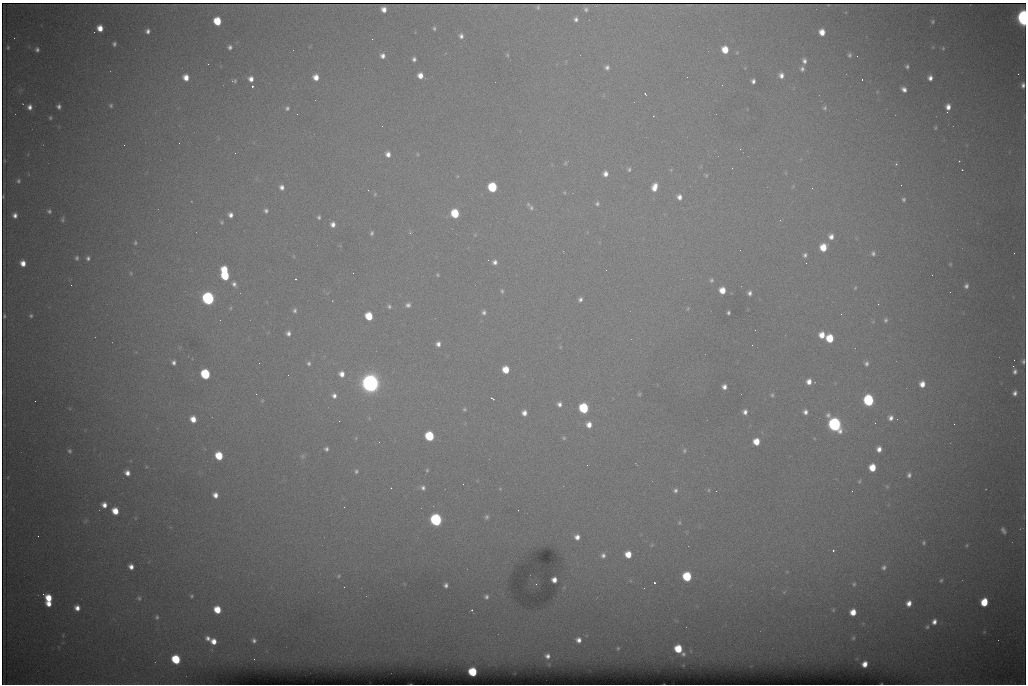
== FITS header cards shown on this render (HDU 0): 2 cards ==
NAXIS1  =                 1024 /fastest changing axis
NAXIS2  =                  682 /next to fastest changing axis

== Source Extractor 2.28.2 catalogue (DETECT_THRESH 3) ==
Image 1024 x 682 px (HDU 0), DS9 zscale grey, 1 PNG px = 1 image px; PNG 1028 x 686 px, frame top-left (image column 1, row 682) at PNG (2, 3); no overlay
Background 6720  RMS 56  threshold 167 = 3 sigma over >= 5 px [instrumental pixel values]
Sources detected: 256; all 256 listed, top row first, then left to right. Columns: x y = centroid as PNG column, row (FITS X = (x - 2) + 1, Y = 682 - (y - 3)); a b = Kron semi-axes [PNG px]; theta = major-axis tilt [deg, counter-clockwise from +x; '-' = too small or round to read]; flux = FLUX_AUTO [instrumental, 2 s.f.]
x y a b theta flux
538 7 4 3 - 6.5e+03
384 9 5 5 - 2.7e+04
586 9 4 4 - 8.0e+03
1023 18 9 5 -86 1.3e+06
576 19 6 5 - 1.2e+04
217 21 6 5 - 1.3e+05
933 21 5 5 - 6.2e+03
100 28 6 5 - 4.6e+04
434 28 5 3 - 6.1e+03
148 31 5 4 - 1.4e+04
822 32 6 5 - 4.4e+04
461 36 6 5 - 1.3e+04
114 44 4 4 - 8.5e+03
8 47 5 3 - 5.0e+03
230 47 5 5 - 1.1e+04
943 48 5 4 - 4.8e+03
37 49 6 5 - 1.0e+04
725 50 6 5 - 6.9e+04
507 55 5 4 - 4.4e+03
850 55 5 5 - 8.1e+03
383 56 5 5 - 1.7e+04
414 59 4 4 - 1.1e+04
804 61 6 5 - 1.5e+04
208 64 3 2 - 3.1e+03
907 66 5 5 - 8.5e+03
607 67 6 6 - 1.3e+04
802 69 5 5 - 1.1e+04
1018 74 2 2 - 1.4e+04
781 75 6 6 - 2.1e+04
420 76 5 5 - 3.2e+04
186 77 6 5 - 3.9e+04
316 77 5 5 - 3.6e+04
930 78 6 5 - 1.9e+04
251 79 6 5 - 2.4e+04
862 79 3 2 - 4.6e+03
234 81 6 4 -3 7.3e+03
753 81 4 4 - 1.2e+04
1023 85 5 4 - 1.3e+04
252 86 3 3 - 8.7e+04
904 89 6 5 - 1.9e+04
645 94 3 2 - 4.7e+03
111 105 5 5 - 7.1e+03
59 106 5 4 - 1.2e+04
30 107 6 5 - 1.9e+04
948 107 7 5 88 2.6e+04
287 108 5 5 - 8.1e+03
825 108 6 6 - 7.2e+03
947 112 2 2 - 3.6e+03
297 114 2 2 - 2.2e+03
653 116 2 2 - 2.1e+03
50 118 4 3 - 5.1e+03
382 126 2 2 - 1.5e+03
935 128 4 3 - 4.4e+03
179 143 3 2 - 3.9e+03
124 145 2 2 - 1.8e+03
740 149 3 3 - 3.2e+03
388 154 6 5 - 2.2e+04
417 154 5 3 - 3.8e+03
4 160 3 2 - 3.2e+03
959 161 2 2 - 2.2e+03
565 163 6 4 48 5.0e+03
896 164 4 3 - 4.2e+03
629 169 6 5 - 7.5e+03
671 170 6 4 -72 4.1e+03
962 170 3 2 - 2.4e+03
605 174 6 6 - 2.2e+04
706 175 5 4 - 4.8e+03
18 181 6 5 - 8.2e+03
901 185 2 2 - 1.4e+03
282 187 6 5 - 1.7e+04
492 187 6 6 - 2.8e+05
654 187 9 6 72 4.3e+04
812 188 3 2 - 4.2e+03
368 190 3 2 - 9.0e+03
564 192 5 3 - 4.5e+03
375 194 5 4 - 4.6e+03
3 196 3 2 - 2.5e+03
679 197 7 6 - 2.1e+04
904 199 5 5 - 7.4e+03
597 203 6 6 - 8.8e+03
531 208 8 7 - 1.3e+04
49 211 5 5 - 8.3e+03
266 211 6 5 - 1.0e+04
455 213 6 6 - 1.6e+05
15 215 6 5 - 1.8e+04
231 215 5 4 - 1.7e+04
319 217 5 4 - 7.4e+03
62 219 7 5 80 7.4e+03
780 220 4 4 - 4.2e+03
222 222 5 4 - 4.9e+03
333 224 6 5 - 1.9e+04
372 233 6 4 75 8.0e+03
410 233 5 3 - 3.3e+03
475 235 6 4 -48 3.9e+03
831 236 7 7 - 2.4e+04
135 243 6 5 - 6.2e+03
823 247 7 6 - 8.1e+04
873 253 6 6 - 1.0e+04
805 255 6 6 - 1.2e+04
77 258 5 4 - 7.7e+03
88 258 6 5 - 1.1e+04
488 260 2 2 - 2.1e+03
495 262 6 6 - 1.6e+04
23 263 6 5 - 3.5e+04
950 264 5 4 - 3.7e+03
224 270 6 5 - 1.0e+05
131 273 6 5 - 5.7e+03
438 275 4 4 - 4.4e+03
225 276 6 6 - 1.8e+05
295 279 3 2 - 6.5e+03
711 280 5 5 - 7.5e+03
234 284 7 5 -62 1.4e+04
71 285 3 2 - 7.0e+03
966 286 6 5 - 1.2e+04
855 288 5 4 - 4.6e+03
722 290 6 5 - 5.2e+04
502 291 7 5 -81 7.4e+03
749 293 5 4 - 1.3e+04
208 298 7 6 - 9.9e+05
580 299 5 4 - 1.1e+04
408 305 7 6 - 1.4e+04
389 306 6 5 - 8.2e+03
231 308 6 4 87 4.1e+03
688 308 5 4 - 4.0e+03
295 310 6 5 - 9.2e+03
484 312 6 6 - 1.1e+04
728 313 3 3 - 7.2e+03
841 314 2 2 - 2.9e+03
4 316 4 2 - 5.5e+03
31 316 5 5 - 6.4e+03
369 316 6 5 - 1.1e+05
886 320 6 5 - 8.2e+03
755 330 2 2 - 1.4e+03
288 333 6 5 - 1.5e+04
822 335 7 6 - 4.5e+04
830 338 6 6 - 1.2e+05
438 344 6 6 - 1.8e+04
752 345 3 2 - 4.5e+03
560 347 5 3 - 3.2e+03
1014 360 2 2 - 2.3e+03
1023 361 6 5 - 8.9e+03
173 362 4 4 - 1.2e+04
259 363 2 2 - 1.6e+03
309 363 6 5 - 9.2e+03
866 364 6 5 - 1.1e+04
1013 366 2 2 - 2.2e+04
506 370 6 5 - 7.5e+04
1015 371 6 5 - 1.2e+04
205 374 6 6 - 3.2e+05
342 374 7 6 - 3.0e+04
809 382 6 5 - 3.0e+04
370 383 9 9 - 2.5e+06
922 384 6 5 - 3.3e+04
724 387 5 4 - 1.8e+04
1015 393 6 5 - 1.5e+04
256 394 2 2 - 1.9e+03
639 394 4 4 - 4.8e+03
772 395 6 5 - 7.2e+03
334 396 7 7 - 2.0e+04
493 399 4 2 - 4.9e+03
868 400 7 6 - 4.8e+05
35 401 2 2 - 1.6e+03
262 401 5 3 - 3.7e+03
559 404 6 5 - 1.5e+04
584 408 6 6 - 3.2e+05
464 409 5 4 - 5.9e+03
745 412 6 5 - 1.7e+04
805 412 6 6 - 1.7e+04
524 413 5 5 - 2.4e+04
891 418 6 6 - 1.8e+04
193 419 6 5 - 4.4e+04
875 423 2 2 - 1.6e+03
835 424 8 7 - 1.2e+06
954 424 2 2 - 9.1e+03
589 425 6 5 - 3.1e+04
429 436 6 6 - 2.6e+05
356 438 6 3 73 4.1e+03
564 438 5 5 - 5.5e+03
756 442 6 5 - 6.2e+04
326 449 5 5 - 9.8e+03
879 449 6 5 - 2.4e+04
69 451 6 5 - 7.7e+03
684 451 6 5 - 6.9e+03
219 456 6 5 - 1.3e+05
302 456 6 6 - 7.5e+03
587 465 3 2 - 3.6e+03
872 468 6 5 - 7.8e+04
427 470 5 4 - 5.1e+03
356 471 5 5 - 7.5e+03
127 473 5 5 - 2.4e+04
909 475 6 5 - 1.2e+04
8 477 5 3 - 2.7e+03
859 481 6 5 - 6.2e+03
887 486 7 5 -69 6.5e+03
391 488 3 2 - 3.6e+03
423 488 6 5 - 1.2e+04
500 489 4 3 - 2.7e+03
675 490 6 5 - 1.0e+04
709 490 5 3 - 3.8e+03
716 491 2 2 - 1.9e+03
852 491 2 2 - 1.6e+03
215 495 6 5 - 2.5e+04
104 505 5 5 - 2.5e+04
344 507 2 2 - 4.2e+03
115 511 6 5 - 6.3e+04
487 517 6 5 - 7.6e+03
436 520 7 6 - 8.1e+05
679 523 6 4 90 4.9e+03
1003 530 8 5 -61 1.2e+04
38 536 2 2 - 1.8e+03
577 537 6 6 - 2.4e+04
924 543 5 5 - 6.9e+03
652 545 5 4 - 4.0e+03
967 545 5 3 - 4.2e+03
833 550 3 3 - 7.2e+03
628 554 6 5 - 6.0e+04
603 555 7 6 - 1.5e+04
131 567 5 4 - 2.4e+04
884 567 7 7 - 1.3e+04
339 576 6 4 29 4.8e+03
687 576 6 6 - 2.3e+05
554 580 5 5 - 2.7e+04
941 580 5 5 - 6.2e+03
654 583 3 3 - 9.5e+04
854 584 5 4 - 5.8e+03
446 585 6 5 - 1.4e+04
43 594 3 2 - 1.1e+04
192 596 5 4 - 5.4e+03
486 596 8 7 - 1.4e+04
49 598 6 6 - 7.9e+04
139 598 6 6 - 8.5e+03
984 602 6 5 - 1.3e+05
909 603 6 5 - 2.8e+04
49 604 5 5 - 3.5e+04
77 608 6 5 - 2.8e+04
217 610 6 5 - 8.6e+04
472 610 4 4 - 5.1e+03
833 610 4 4 - 3.9e+03
853 612 6 5 - 5.0e+04
157 617 7 6 - 9.1e+03
934 622 8 6 68 2.4e+04
927 627 6 6 - 8.5e+03
984 632 5 4 - 4.0e+03
208 638 6 5 - 1.5e+04
853 638 4 4 - 5.0e+03
254 640 4 4 - 9.2e+03
578 640 8 7 - 2.4e+04
214 641 5 5 - 3.5e+04
618 648 5 4 - 5.7e+03
678 649 6 6 - 1.2e+05
683 654 6 6 - 1.1e+04
547 656 6 6 - 1.7e+04
176 659 6 5 - 2.2e+05
254 659 2 2 - 4.7e+03
865 664 5 5 - 3.4e+04
473 672 6 5 - 2.0e+05
At the frame edge (FLAGS 8, measured only in part): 3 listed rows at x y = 1023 18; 1023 85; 1023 361

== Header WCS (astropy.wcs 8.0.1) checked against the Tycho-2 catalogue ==
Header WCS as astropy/WCSLIB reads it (CRVAL/CRPIX/CD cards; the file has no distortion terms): RA---TAN/DEC--TAN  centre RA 07:06:07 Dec +31:10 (106.53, +31.16 deg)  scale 1.44 arcsec/px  FOV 24.5' x 16.3'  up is -93 deg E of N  parity flipped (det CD > 0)
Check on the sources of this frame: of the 60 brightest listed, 8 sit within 2.2 arcsec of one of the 15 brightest Tycho-2 stars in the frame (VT <= 12.35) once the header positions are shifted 0.41 arcsec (0.39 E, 0.11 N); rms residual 1.02 arcsec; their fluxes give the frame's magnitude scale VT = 25.58 - 2.5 log10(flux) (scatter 0.38 mag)
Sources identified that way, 8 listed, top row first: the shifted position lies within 2.2 arcsec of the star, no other Tycho-2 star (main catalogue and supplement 1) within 4.4 arcsec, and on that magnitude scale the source's flux lands within +1.5 / -3 mag of the star's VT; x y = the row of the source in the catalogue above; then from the Tycho-2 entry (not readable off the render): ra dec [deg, ICRS J2000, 3 dp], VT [Tycho-2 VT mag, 2 dp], TYC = Tycho-2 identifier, HIP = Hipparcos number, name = IAU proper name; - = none
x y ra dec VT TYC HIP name
492 187 106.458 +31.151 12.35 2438-728-1 - -
205 374 106.551 +31.041 11.84 2438-663-1 - -
370 383 106.552 +31.106 9.20 2438-180-1 - -
868 400 106.550 +31.305 11.61 2438-184-1 - -
584 408 106.559 +31.192 11.79 2438-1039-1 - -
835 424 106.562 +31.292 10.01 2438-106-1 - -
436 520 106.614 +31.135 11.36 2438-550-1 - -
473 672 106.684 +31.152 11.76 2438-931-1 - -